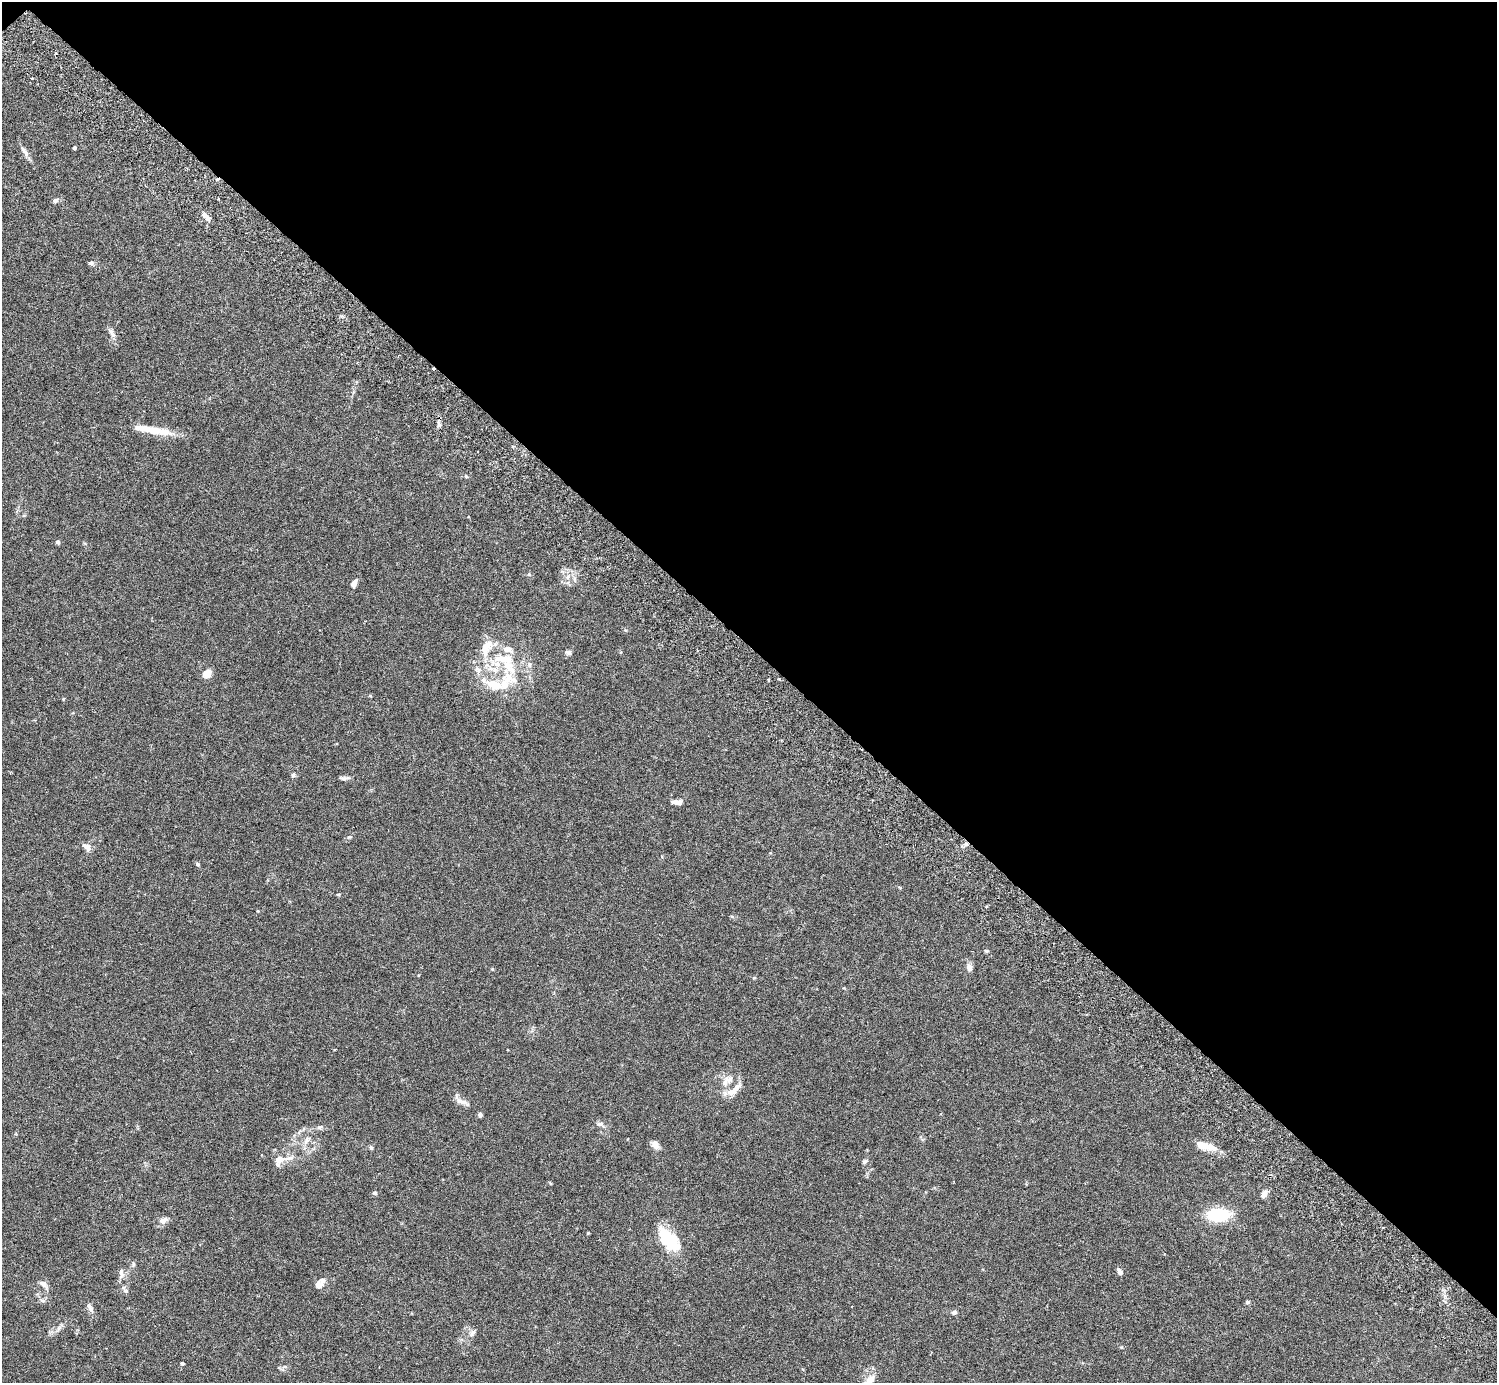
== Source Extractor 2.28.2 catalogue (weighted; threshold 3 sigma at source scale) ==
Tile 3 of 4 x 4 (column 3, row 1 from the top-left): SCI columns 3037-4531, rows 4349-5729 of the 6074 x 6074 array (HDU 1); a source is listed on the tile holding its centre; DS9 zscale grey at full resolution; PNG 1499 x 1385 px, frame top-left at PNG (2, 2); no overlay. Shown black and unused: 47% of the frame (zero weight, under 3 of 6 exposures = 3% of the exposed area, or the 3 px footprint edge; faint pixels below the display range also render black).
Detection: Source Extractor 2.28.2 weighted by HDU 2 'WHT'; one run over the whole footprint, this tile lists its part. Background 0.0222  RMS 0.0021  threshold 0.00877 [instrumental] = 3 sigma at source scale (4.09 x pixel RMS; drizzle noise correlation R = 1.36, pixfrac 0.8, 0.05/0.05 arcsec/px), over >= 5 px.
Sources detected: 72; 1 inside a brighter object's white glare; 1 cosmic-ray / hot-pixel residue — not listed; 7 inside a brighter listed object's ellipse — not listed separately; the other 63 listed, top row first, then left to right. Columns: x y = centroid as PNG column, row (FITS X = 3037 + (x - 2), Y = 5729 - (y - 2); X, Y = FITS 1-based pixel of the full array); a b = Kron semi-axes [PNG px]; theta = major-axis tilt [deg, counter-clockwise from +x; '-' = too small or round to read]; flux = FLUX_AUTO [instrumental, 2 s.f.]
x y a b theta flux
74 148 3 3 - 0.37
24 151 17 6 -54 0.86
55 200 7 6 - 0.43
205 216 14 5 -46 1
91 263 7 5 1 0.4
113 335 8 7 - 0.66
439 423 9 3 -67 0.38
152 430 49 8 -9 4.6
466 476 5 4 - 0.22
58 542 5 4 - 0.41
529 574 5 5 - 0.27
568 577 7 4 89 0.46
354 583 7 5 67 1.2
487 647 28 15 53 4.2
569 653 8 6 10 0.48
503 659 33 12 -4 5.7
207 673 6 5 - 2.9
508 677 24 12 -67 3.8
493 684 26 13 -21 4.2
293 775 6 5 - 0.33
344 778 12 5 1 0.59
675 802 13 6 1 0.84
349 837 7 4 43 0.31
87 846 10 7 -34 1.1
197 864 6 4 -53 0.31
338 894 5 3 - 0.19
986 907 4 3 - 0.18
258 911 4 3 - 0.16
986 951 6 4 -21 0.26
969 967 8 7 - 0.87
492 969 5 3 - 0.16
754 978 5 3 - 0.17
729 1079 15 9 7 1.7
733 1090 27 9 39 2.2
461 1101 18 6 -17 1.1
480 1115 5 5 - 0.47
600 1124 9 6 1 0.54
320 1127 8 5 24 0.39
306 1141 12 6 73 0.98
655 1145 11 8 -54 0.95
1209 1147 18 8 -20 2.3
371 1148 6 4 -59 0.33
279 1160 16 11 34 2.1
864 1161 7 5 35 0.34
374 1193 5 5 - 0.36
1264 1194 11 6 58 0.94
1218 1214 16 10 0 11
163 1221 9 7 33 1.1
588 1233 5 3 - 0.18
666 1237 22 14 -40 8
133 1264 8 4 -82 0.29
1120 1272 8 5 -66 0.65
121 1273 13 6 -88 0.7
43 1284 12 7 -31 0.79
319 1285 9 8 - 1.3
125 1291 7 7 - 0.51
43 1300 8 4 -9 0.39
1247 1302 6 4 2 0.32
90 1308 13 6 -63 0.85
954 1312 5 5 - 0.57
472 1332 10 5 45 0.58
182 1363 4 3 - 0.33
869 1380 18 10 43 1.9
Isophote crosses this tile's border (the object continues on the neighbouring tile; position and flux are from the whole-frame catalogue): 1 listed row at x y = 869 1380